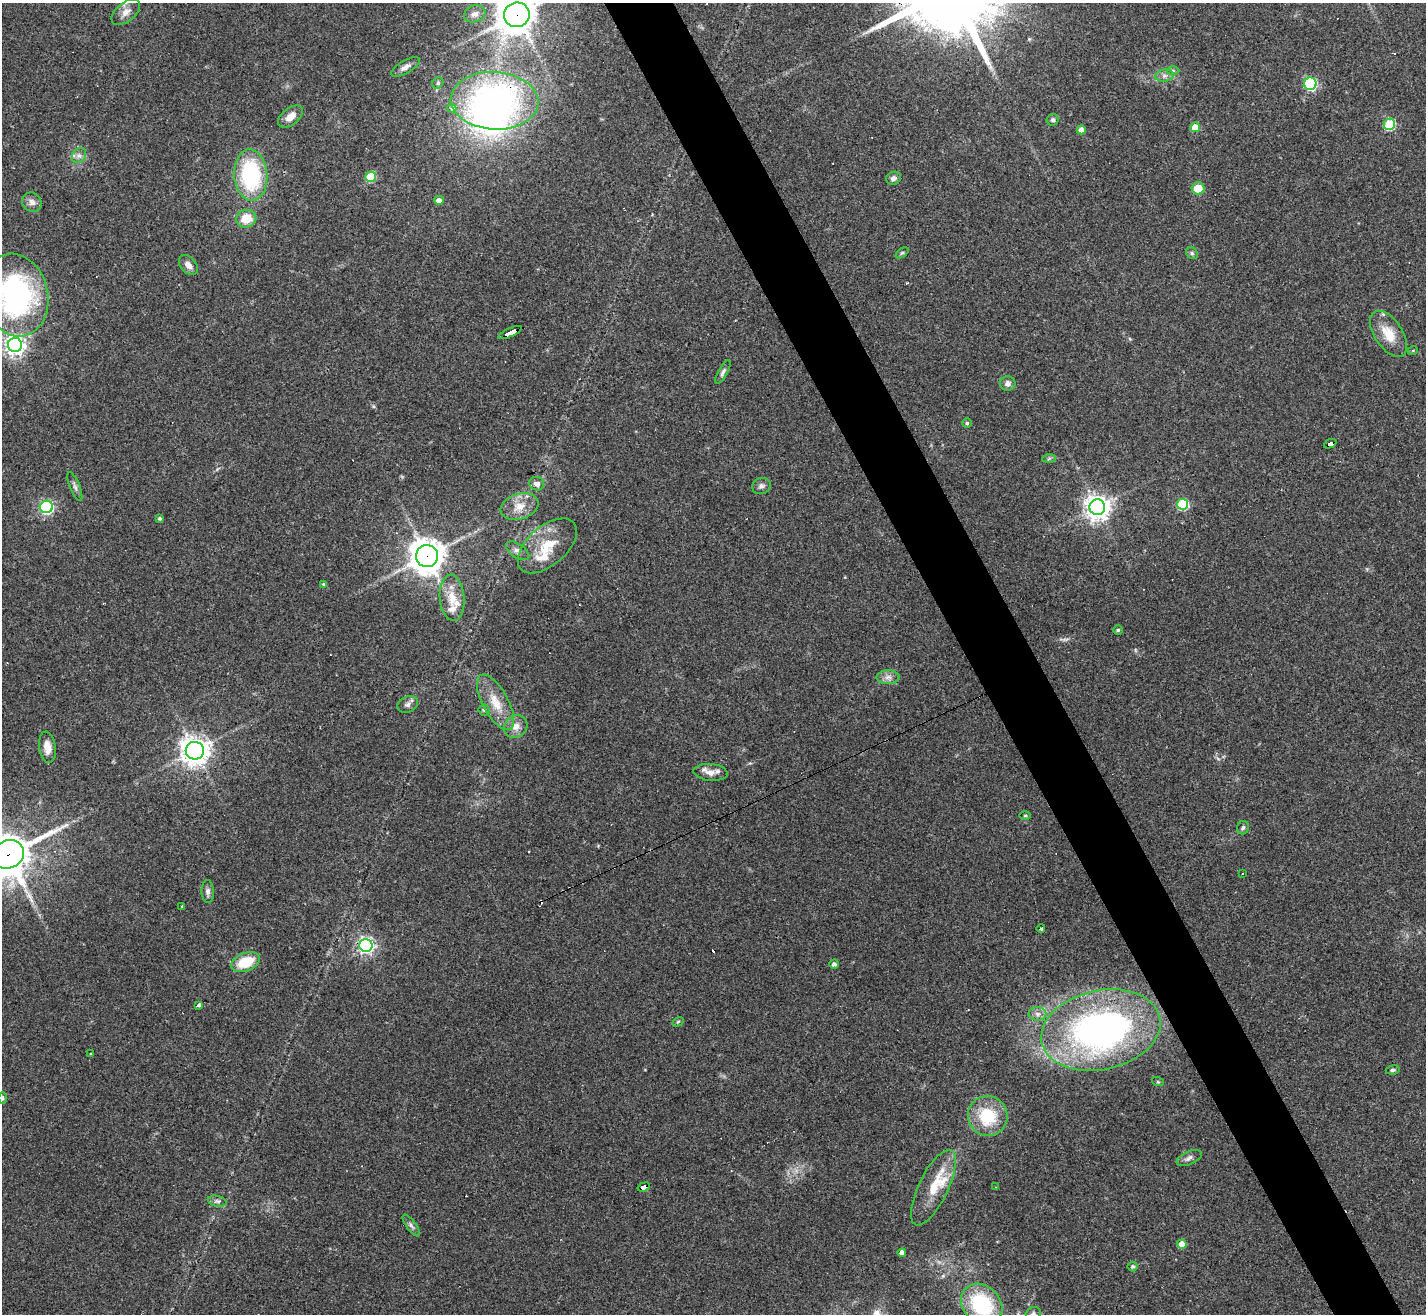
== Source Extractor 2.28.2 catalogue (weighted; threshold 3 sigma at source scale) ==
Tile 6 of 4 x 4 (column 2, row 2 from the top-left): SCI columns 1425-2848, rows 2911-4222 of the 5697 x 5686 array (HDU 1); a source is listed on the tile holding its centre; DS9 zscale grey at full resolution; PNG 1428 x 1316 px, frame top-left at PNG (2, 3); each listed source drawn as its Kron ellipse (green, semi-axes under 4 px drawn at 4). Shown black and unused: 5% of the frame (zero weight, under 3 of 4 exposures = <1% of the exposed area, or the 3 px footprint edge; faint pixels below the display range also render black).
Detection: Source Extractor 2.28.2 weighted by HDU 2 'WHT'; one run over the whole footprint, this tile lists its part. Background 0.103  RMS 0.0059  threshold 0.0266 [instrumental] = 3 sigma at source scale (4.5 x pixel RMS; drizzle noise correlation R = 1.50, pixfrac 1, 0.05/0.05 arcsec/px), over >= 5 px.
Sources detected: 97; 1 inside a brighter object's white glare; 4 cosmic-ray / hot-pixel residue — neither listed nor drawn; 4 inside a brighter listed object's ellipse — not listed separately; the other 88 listed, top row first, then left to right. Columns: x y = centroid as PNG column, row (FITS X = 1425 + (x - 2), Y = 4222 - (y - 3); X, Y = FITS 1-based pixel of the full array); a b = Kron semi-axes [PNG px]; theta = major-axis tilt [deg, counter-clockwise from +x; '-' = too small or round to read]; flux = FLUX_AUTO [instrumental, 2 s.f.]
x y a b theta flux
126 12 17 9 39 4.9
475 14 11 8 18 3.1
517 15 13 12 - 1000
406 67 16 6 30 3.2
1173 70 6 4 -1 0.92
1164 76 9 6 6 2.3
438 83 6 5 - 1
1310 84 6 6 - 75
494 101 44 29 -3 170
452 108 4 4 - 3
290 117 14 8 38 5.5
1053 120 6 5 - 1.4
1389 124 6 5 - 48
1195 127 5 4 - 11
1081 130 4 4 - 4.7
79 156 8 6 53 2.2
251 175 26 16 -85 60
371 177 5 5 - 30
894 178 7 6 - 2.1
1198 188 6 6 - 12
439 200 5 4 - 3.1
32 202 10 9 - 3.3
246 219 10 8 17 11
902 253 7 4 36 0.84
1192 253 6 5 - 1.1
188 265 11 7 -50 3.6
16 295 42 32 -78 140
510 333 12 3 25 100
1389 334 26 14 -56 12
15 345 7 7 - 350
1413 350 5 3 - 0.55
723 372 13 4 60 1.8
1008 383 7 7 - 2.5
967 423 5 4 - 0.88
1330 444 6 3 21 53
1049 458 6 4 3 1
537 484 7 6 - 3.6
75 486 15 5 -68 2
761 486 9 8 - 2.2
1183 504 5 5 - 52
519 506 19 12 18 9.1
47 507 6 6 - 110
1097 507 8 8 - 540
160 518 4 3 - 1.2
547 546 35 19 41 20
518 551 13 7 -34 2.8
427 556 11 11 - 950
323 584 4 3 - 0.71
452 598 23 12 -85 11
1118 630 5 5 - 0.86
888 677 11 7 0 3.1
495 702 31 12 -62 13
408 704 10 7 24 2.2
484 710 5 5 - 1.1
516 726 12 11 - 5.2
47 747 16 8 -82 5.6
195 751 9 9 - 680
711 772 17 8 -5 4.4
1025 815 6 3 1 0.68
1243 828 7 5 70 1.3
8 854 16 14 26 2000
1242 873 3 3 - 1.3
208 892 11 6 -89 2.3
182 906 3 2 - 0.45
1041 928 4 3 - 2.9
366 945 6 6 - 200
245 962 15 9 21 18
834 964 4 4 - 2
198 1005 3 3 - 3.4
1037 1014 9 6 -1 2.7
678 1022 6 4 31 0.73
1101 1030 60 39 12 230
91 1054 3 3 - 2.6
1393 1070 7 4 8 1.2
1158 1082 6 4 -18 0.7
2 1098 6 4 -90 0.94
988 1116 20 19 - 26
1189 1158 13 6 24 2.4
644 1187 6 4 21 56
995 1187 3 2 - 0.35
933 1188 41 14 64 19
217 1201 10 5 -13 1.8
411 1225 13 5 -54 1.9
1182 1244 5 4 - 9.3
902 1253 4 4 - 3.5
1133 1266 5 5 - 0.83
982 1304 23 18 -45 49
1033 1314 8 6 25 1.5
Overlapping masked pixels (flux is a lower limit): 7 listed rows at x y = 517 15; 494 101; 510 333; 1330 444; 427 556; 8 854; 644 1187
Isophote crosses this tile's border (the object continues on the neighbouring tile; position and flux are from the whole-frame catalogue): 6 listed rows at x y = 126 12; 517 15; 16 295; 8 854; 982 1304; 1033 1314